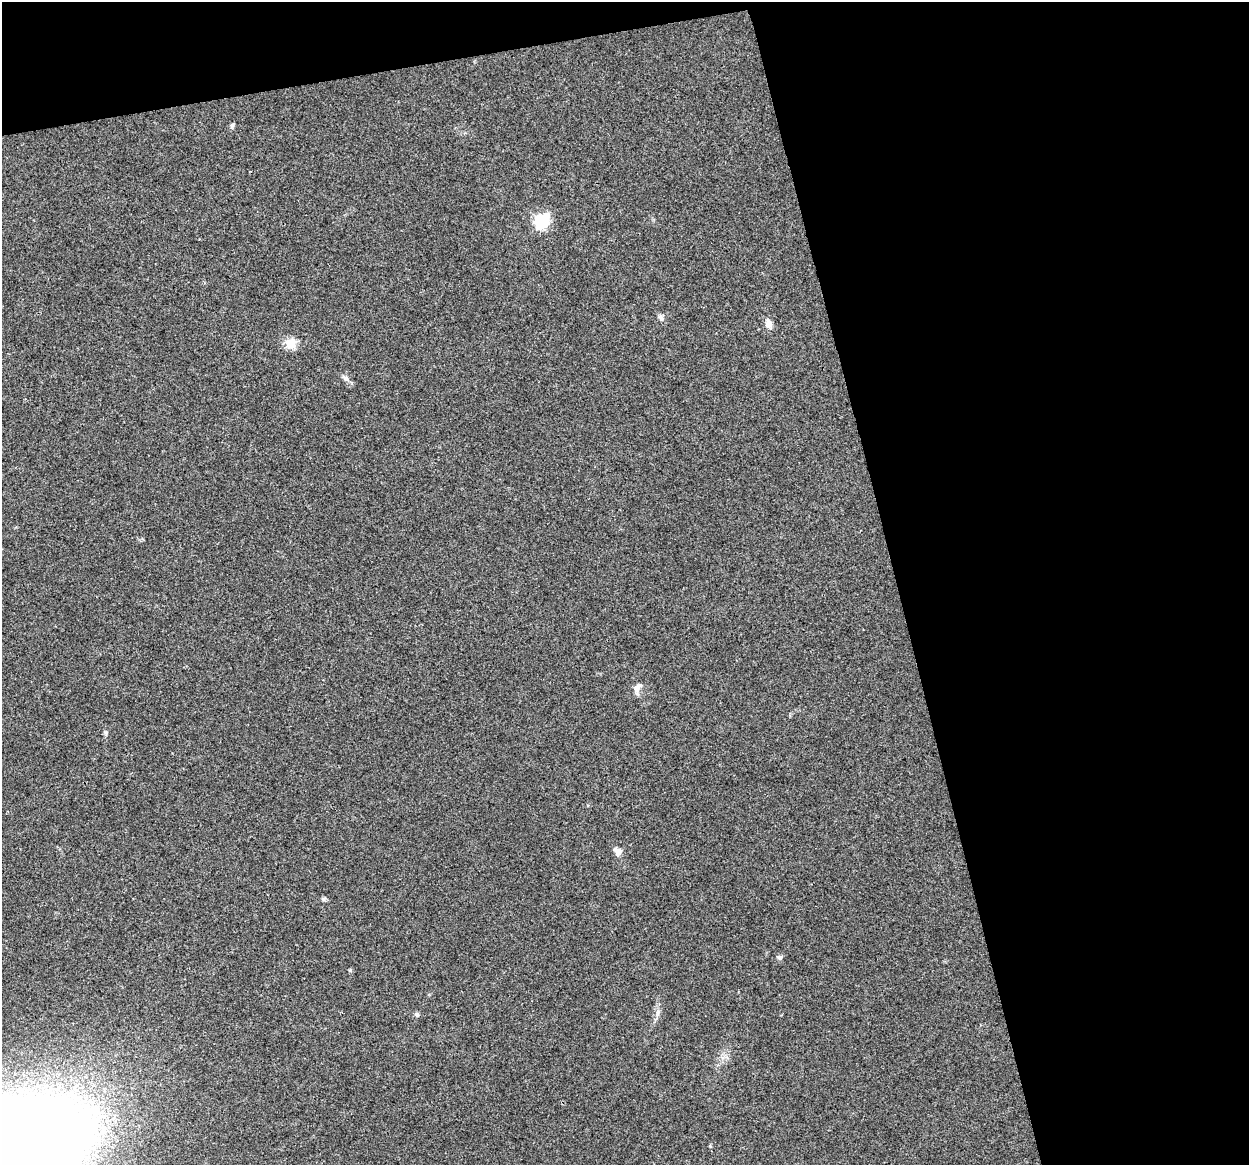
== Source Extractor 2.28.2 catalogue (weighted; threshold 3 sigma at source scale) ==
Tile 2 of 2 x 2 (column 2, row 1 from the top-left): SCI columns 1248-2494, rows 1193-2355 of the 2494 x 2398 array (HDU 1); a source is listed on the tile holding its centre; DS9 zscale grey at full resolution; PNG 1251 x 1167 px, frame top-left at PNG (2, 2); no overlay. Shown black and unused: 32% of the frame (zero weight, under 3 of 4 exposures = <1% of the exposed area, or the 3 px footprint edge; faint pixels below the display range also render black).
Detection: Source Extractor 2.28.2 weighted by HDU 2 'WHT'; one run over the whole footprint, this tile lists its part. Background 0.0302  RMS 0.0052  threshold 0.0232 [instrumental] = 3 sigma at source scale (4.5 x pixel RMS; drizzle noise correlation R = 1.50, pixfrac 1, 0.0396/0.0396 arcsec/px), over >= 5 px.
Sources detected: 16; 1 inside a brighter listed object's ellipse — not listed separately; the other 15 listed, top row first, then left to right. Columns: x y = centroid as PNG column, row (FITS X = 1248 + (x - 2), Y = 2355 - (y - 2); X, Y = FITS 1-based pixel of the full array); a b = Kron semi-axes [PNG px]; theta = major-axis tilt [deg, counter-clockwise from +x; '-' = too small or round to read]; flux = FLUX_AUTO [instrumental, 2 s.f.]
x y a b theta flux
232 125 8 5 63 0.94
542 221 7 6 - 92
661 318 11 6 -64 1.5
768 324 12 9 -83 3.2
290 343 14 13 - 5.9
345 378 10 7 -40 2.2
637 688 15 8 58 3.1
106 733 6 5 - 0.83
619 852 10 6 59 2.5
323 899 6 5 - 0.88
779 957 8 6 -43 1.2
350 970 5 4 - 0.7
657 1012 9 4 82 1.6
417 1015 7 5 -76 1
710 1146 4 4 - 0.49